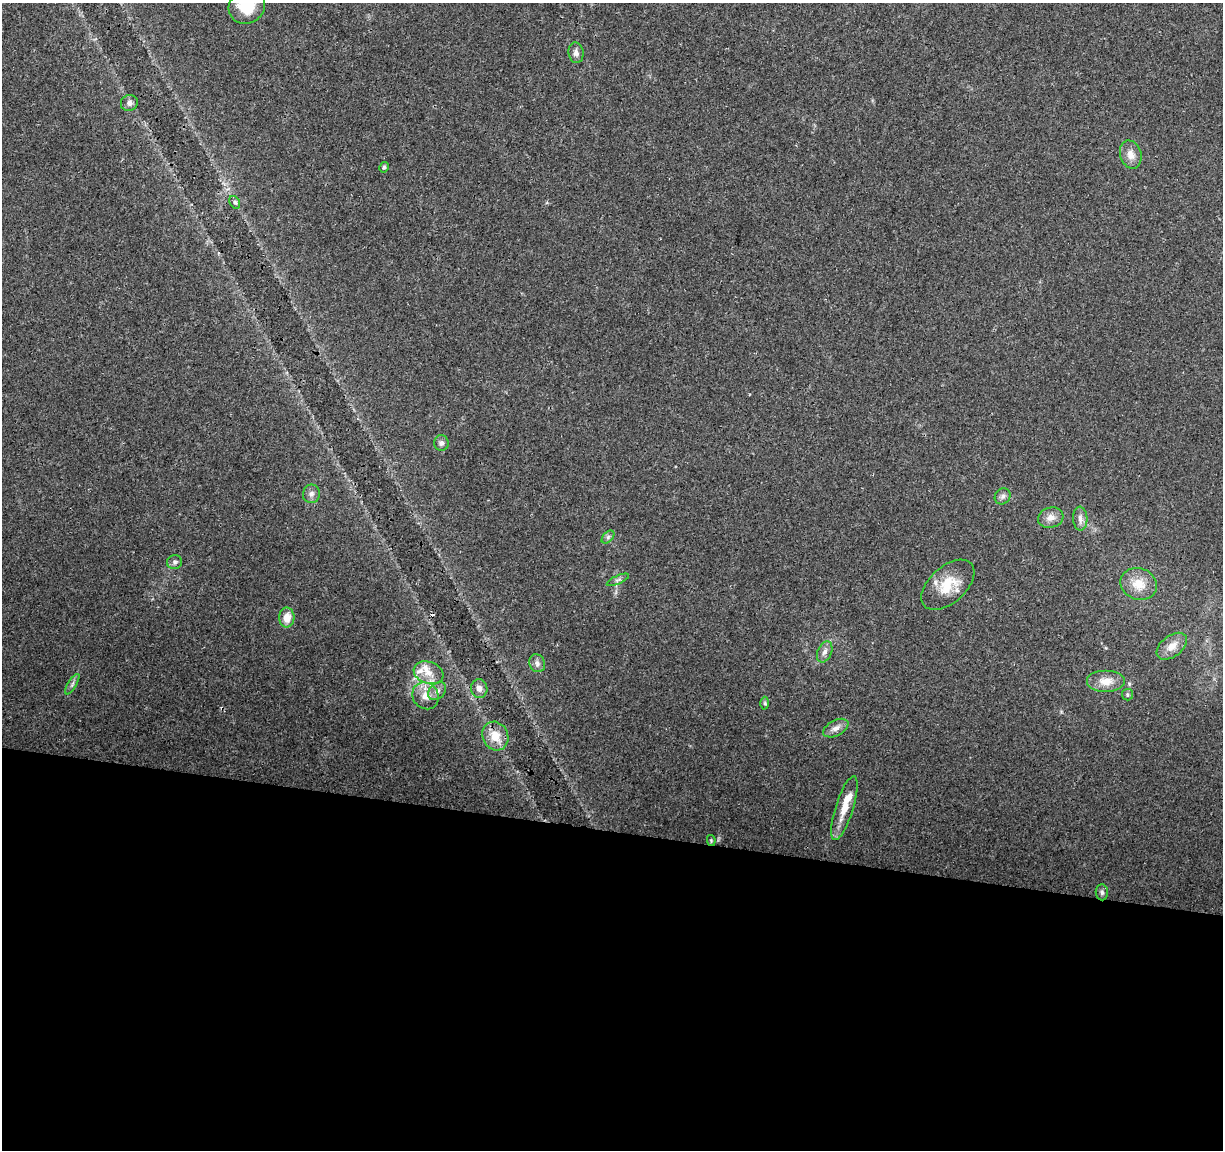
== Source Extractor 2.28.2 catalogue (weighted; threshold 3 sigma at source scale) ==
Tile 14 of 4 x 4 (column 2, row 4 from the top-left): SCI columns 1223-2443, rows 225-1372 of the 4895 x 5100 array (HDU 1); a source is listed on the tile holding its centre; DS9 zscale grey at full resolution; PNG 1225 x 1152 px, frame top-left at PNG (2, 3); each listed source drawn as its Kron ellipse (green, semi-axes under 4 px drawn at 4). Shown black and unused: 28% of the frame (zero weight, under 3 of 4 exposures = <1% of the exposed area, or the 3 px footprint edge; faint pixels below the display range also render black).
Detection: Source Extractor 2.28.2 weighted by HDU 2 'WHT'; one run over the whole footprint, this tile lists its part. Background 0.0215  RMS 0.004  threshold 0.0182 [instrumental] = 3 sigma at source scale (4.5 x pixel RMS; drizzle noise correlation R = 1.50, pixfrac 1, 0.0396/0.0396 arcsec/px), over >= 5 px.
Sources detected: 38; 1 cosmic-ray / hot-pixel residue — neither listed nor drawn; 4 inside a brighter listed object's ellipse — not listed separately; the other 33 listed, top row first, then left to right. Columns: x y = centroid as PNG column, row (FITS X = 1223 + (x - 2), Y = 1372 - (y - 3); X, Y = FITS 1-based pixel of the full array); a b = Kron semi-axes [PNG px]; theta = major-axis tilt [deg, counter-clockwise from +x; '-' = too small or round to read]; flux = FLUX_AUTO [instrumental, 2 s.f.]
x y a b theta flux
247 6 19 17 39 13
576 53 10 7 -81 1.8
129 103 8 8 - 1.7
1131 155 14 10 -74 3.8
384 167 5 4 - 0.93
235 202 7 5 -59 0.83
441 443 8 7 - 1.4
311 494 9 8 - 1.7
1003 496 8 7 - 1.4
1051 517 13 10 16 3.1
1080 519 12 7 -87 2.2
608 537 8 4 46 0.94
175 562 7 7 - 1.1
618 580 12 4 25 1.1
1139 584 18 15 -18 7.4
948 585 31 18 42 12
287 618 10 7 88 4.7
1172 646 17 10 38 4.6
825 652 11 7 67 2
537 663 9 7 -65 1.7
429 673 15 11 -20 4.7
1106 681 19 11 0 5.5
72 684 12 3 58 1
479 688 9 8 - 2.2
437 691 10 7 46 2.1
1127 695 5 5 - 0.69
426 696 14 12 -49 4.8
765 703 6 4 -89 0.65
836 728 13 7 28 2.5
495 736 14 13 - 6.8
844 808 33 9 73 6.9
711 840 5 4 - 0.44
1102 892 8 6 -85 1.1
Isophote crosses this tile's border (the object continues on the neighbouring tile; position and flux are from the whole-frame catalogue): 1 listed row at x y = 247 6